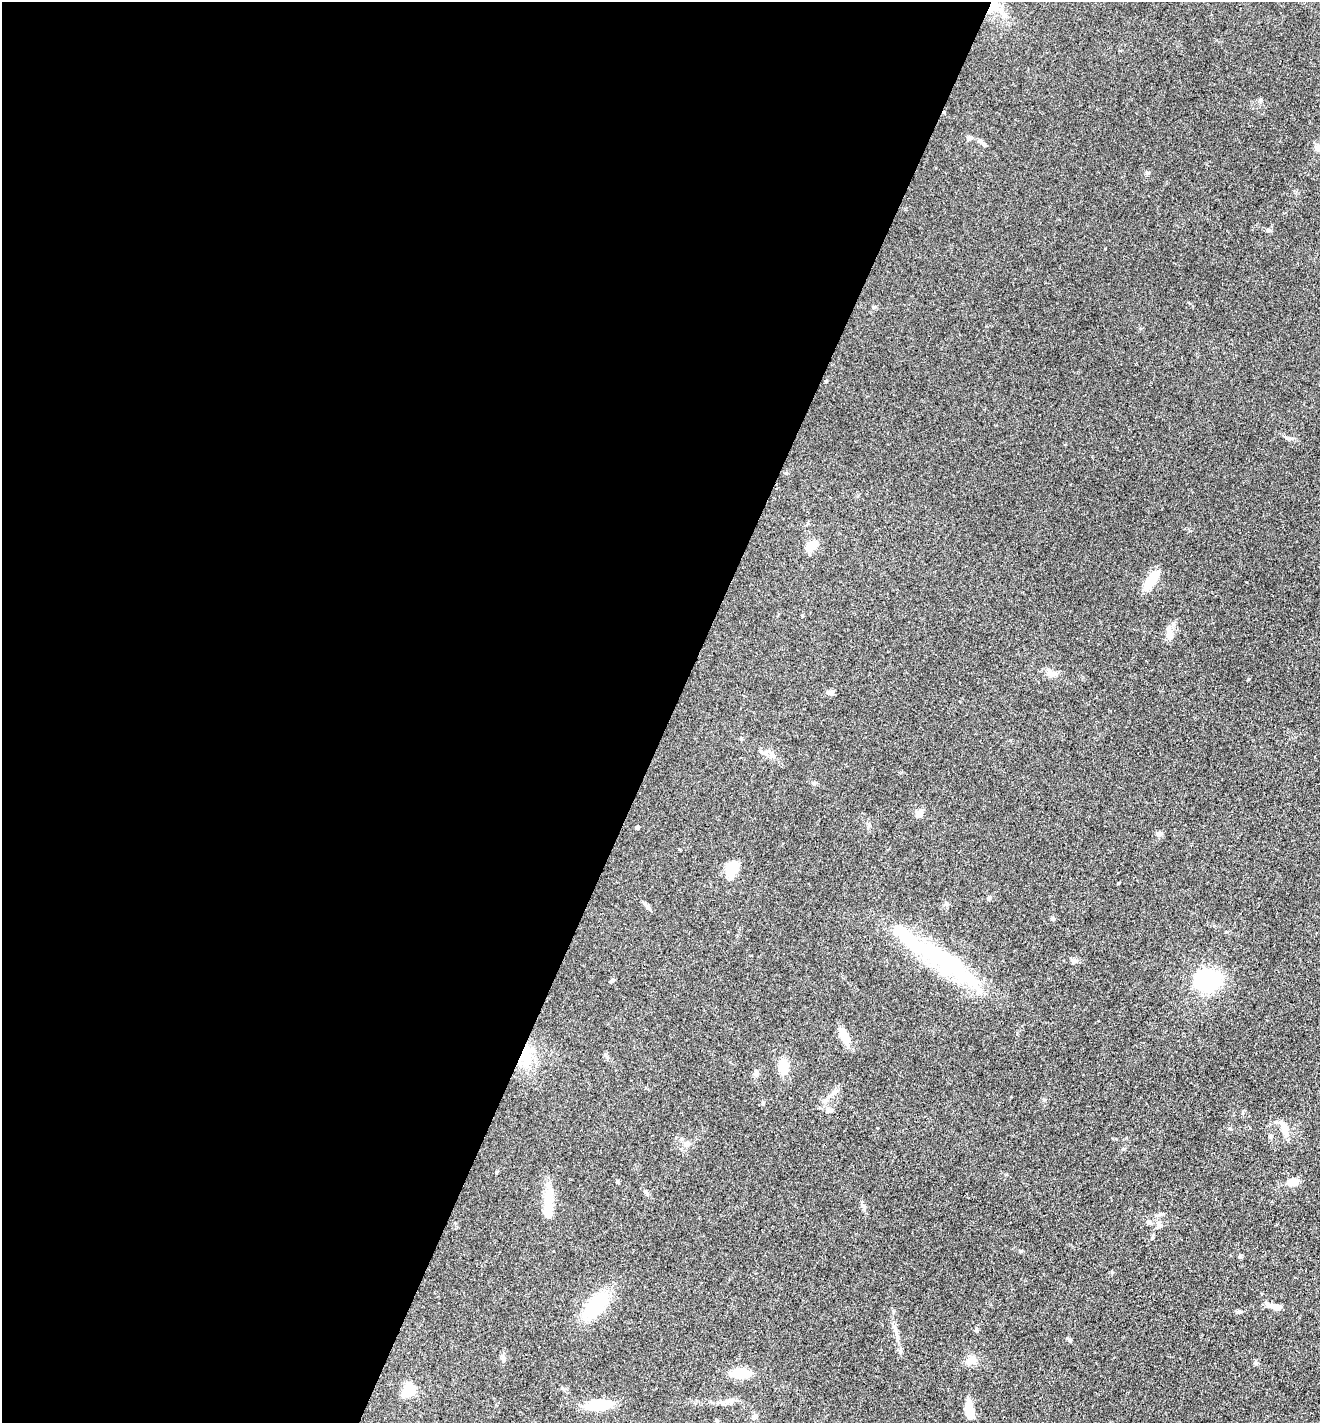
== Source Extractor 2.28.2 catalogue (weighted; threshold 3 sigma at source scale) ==
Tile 5 of 4 x 4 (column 1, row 2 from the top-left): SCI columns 280-1597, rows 2844-4264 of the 5695 x 5686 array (HDU 1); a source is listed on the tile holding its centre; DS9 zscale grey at full resolution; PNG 1322 x 1425 px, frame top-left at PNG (2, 2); no overlay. Shown black and unused: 51% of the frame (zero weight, under 3 of 4 exposures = <1% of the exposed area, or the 3 px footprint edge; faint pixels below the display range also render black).
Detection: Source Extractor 2.28.2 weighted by HDU 2 'WHT'; one run over the whole footprint, this tile lists its part. Background 0.0839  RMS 0.0064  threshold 0.0286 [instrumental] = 3 sigma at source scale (4.5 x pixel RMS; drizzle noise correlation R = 1.50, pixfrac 1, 0.05/0.05 arcsec/px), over >= 5 px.
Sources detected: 59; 5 inside a brighter object's white glare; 1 cosmic-ray / hot-pixel residue — not listed; the other 53 listed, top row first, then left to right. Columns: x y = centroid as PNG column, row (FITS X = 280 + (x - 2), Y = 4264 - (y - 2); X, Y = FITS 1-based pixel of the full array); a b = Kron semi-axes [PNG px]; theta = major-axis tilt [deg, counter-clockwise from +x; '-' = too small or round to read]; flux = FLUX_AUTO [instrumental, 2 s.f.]
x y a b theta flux
992 7 15 13 56 8.9
970 138 7 6 - 1.4
1319 148 10 8 -54 3.7
1268 230 7 5 -15 1.3
874 307 5 5 - 0.97
1289 438 12 5 -13 1.9
811 546 13 9 39 7.9
1151 580 20 8 54 16
1169 632 20 7 -85 4.7
1050 672 8 6 -55 2.5
830 692 10 7 12 2
741 738 6 4 -1 0.7
771 755 11 7 -90 2.9
919 814 11 8 53 3.6
637 827 4 4 - 2.3
1159 834 8 7 - 2
729 868 19 14 -73 11
1118 883 3 3 - 0.51
989 898 6 4 79 1.2
647 906 10 5 -51 2.3
1053 919 6 4 -73 1
940 958 77 26 -32 78
1208 980 30 23 14 46
611 981 7 4 39 1.1
844 1037 17 8 -65 11
525 1055 25 15 55 17
783 1066 15 10 -82 11
756 1074 8 6 -69 1.6
834 1092 13 6 37 3.2
829 1110 11 6 6 2.2
1285 1131 18 8 -67 6.1
681 1139 5 5 - 1
617 1182 5 5 - 0.78
1293 1182 10 7 9 9.1
646 1192 10 5 -39 1.6
548 1200 31 10 88 15
1160 1214 7 6 - 1.5
1148 1222 6 5 - 2.4
596 1306 28 15 48 40
1275 1307 15 7 -8 6.2
1239 1312 7 5 1 1.2
976 1330 5 5 - 0.83
895 1332 12 5 -64 2.6
1069 1340 7 4 -43 1.5
503 1359 9 6 88 1.7
971 1360 14 10 24 6.2
740 1373 16 9 1 17
409 1390 15 10 59 16
725 1402 18 6 19 3.9
598 1405 19 8 5 32
969 1406 20 10 -80 7.2
753 1417 7 4 -90 1.2
716 1420 4 3 - 1.1
Overlapping masked pixels (flux is a lower limit): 2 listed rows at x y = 992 7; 525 1055
Isophote crosses this tile's border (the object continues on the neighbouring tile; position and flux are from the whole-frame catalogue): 1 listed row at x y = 1319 148
Unlisted compact peaks at least as high as the median listed source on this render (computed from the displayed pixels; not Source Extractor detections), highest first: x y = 1248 679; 1152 1238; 1147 173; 763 1103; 1021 1251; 814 784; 1256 1363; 1240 1257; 862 1205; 1261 100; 496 1172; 1044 1100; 1076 961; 605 1055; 984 145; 1190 531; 1105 248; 1123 1149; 1116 1139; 900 1352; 679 849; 1188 302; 562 1388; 1226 932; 1006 1174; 1246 582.